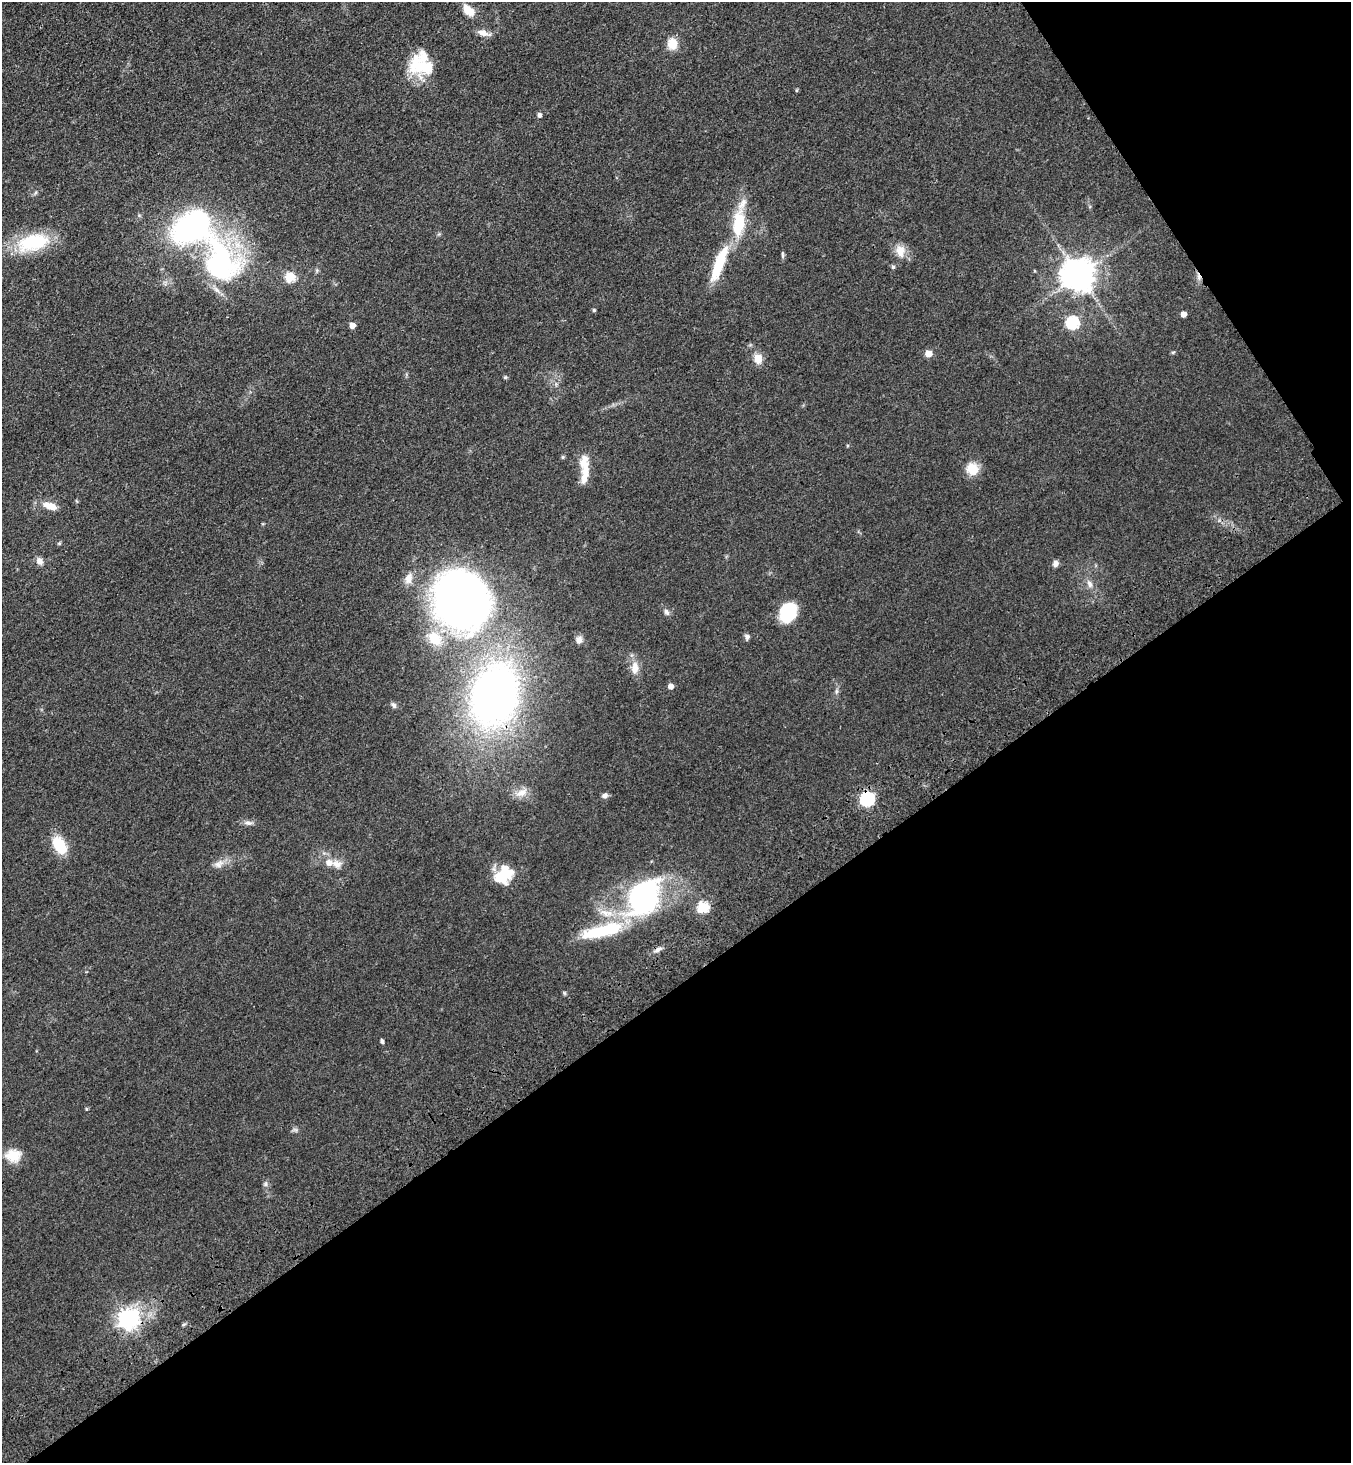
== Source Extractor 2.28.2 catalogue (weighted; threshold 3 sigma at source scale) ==
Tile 12 of 4 x 4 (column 4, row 3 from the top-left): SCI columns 4418-5766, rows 1563-3023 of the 6001 x 6046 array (HDU 1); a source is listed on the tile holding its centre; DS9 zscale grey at full resolution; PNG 1353 x 1465 px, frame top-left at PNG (2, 2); no overlay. Shown black and unused: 37% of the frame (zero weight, under 3 of 4 exposures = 6% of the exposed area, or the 3 px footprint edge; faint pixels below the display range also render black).
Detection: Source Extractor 2.28.2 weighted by HDU 2 'WHT'; one run over the whole footprint, this tile lists its part. Background 0.0589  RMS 0.006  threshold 0.0272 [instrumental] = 3 sigma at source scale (4.5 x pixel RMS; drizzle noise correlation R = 1.50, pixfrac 1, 0.05/0.05 arcsec/px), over >= 5 px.
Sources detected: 67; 1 inside a brighter object's white glare — not listed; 5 inside a brighter listed object's ellipse — not listed separately; the other 61 listed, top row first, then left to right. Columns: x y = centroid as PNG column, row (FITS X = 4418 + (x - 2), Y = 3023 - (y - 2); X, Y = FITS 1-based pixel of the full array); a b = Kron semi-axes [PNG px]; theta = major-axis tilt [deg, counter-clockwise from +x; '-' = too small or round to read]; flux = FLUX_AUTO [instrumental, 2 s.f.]
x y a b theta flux
469 11 14 8 -43 8.4
483 33 14 7 -17 4.1
672 44 12 11 - 8.9
420 65 30 24 -25 26
796 90 5 3 - 0.63
539 115 5 4 - 2.1
738 223 35 15 83 25
194 226 39 28 27 130
33 242 42 21 13 32
900 251 17 12 -80 7
783 255 10 4 -89 1.1
220 263 47 33 -68 110
719 264 47 11 69 25
893 267 5 4 - 1.3
1079 275 9 9 - 1100
290 277 10 9 - 9.8
594 310 4 4 - 0.83
1183 314 4 4 - 4.8
1072 323 6 6 - 60
352 325 5 4 - 5
1173 352 6 4 19 0.71
928 353 5 5 - 8.7
758 359 12 10 -85 5.9
505 377 5 5 - 0.76
584 461 25 12 84 7.8
972 469 13 12 - 11
50 506 18 8 -19 7.1
59 543 6 4 -18 0.68
40 561 9 8 - 3.1
1056 564 7 6 - 2.5
409 579 16 10 74 4.9
1089 584 12 7 -66 3.1
463 600 52 44 -49 470
666 612 8 6 -61 1.8
788 612 19 14 64 29
747 637 7 6 - 1.6
435 639 18 14 -45 15
579 640 8 7 - 3.3
635 668 17 10 86 6.4
671 686 5 4 - 4.6
836 691 7 4 89 1.2
494 696 52 37 75 320
394 705 9 5 -52 1.4
521 793 18 10 22 6.3
605 796 7 6 - 2
867 799 6 6 - 97
248 823 12 6 -9 2.4
60 845 20 11 -57 19
219 864 14 9 36 4.1
337 864 15 11 -24 5
501 877 24 18 14 15
643 897 43 30 60 110
703 907 6 5 - 46
605 913 18 9 -27 7.9
599 932 49 16 11 31
658 949 11 6 32 2.4
382 1041 5 4 - 1.3
86 1109 5 3 - 0.58
13 1156 18 15 -5 11
265 1184 6 5 - 1.2
128 1319 7 7 - 350
Overlapping masked pixels (flux is a lower limit): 4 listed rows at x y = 494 696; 867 799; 599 932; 658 949